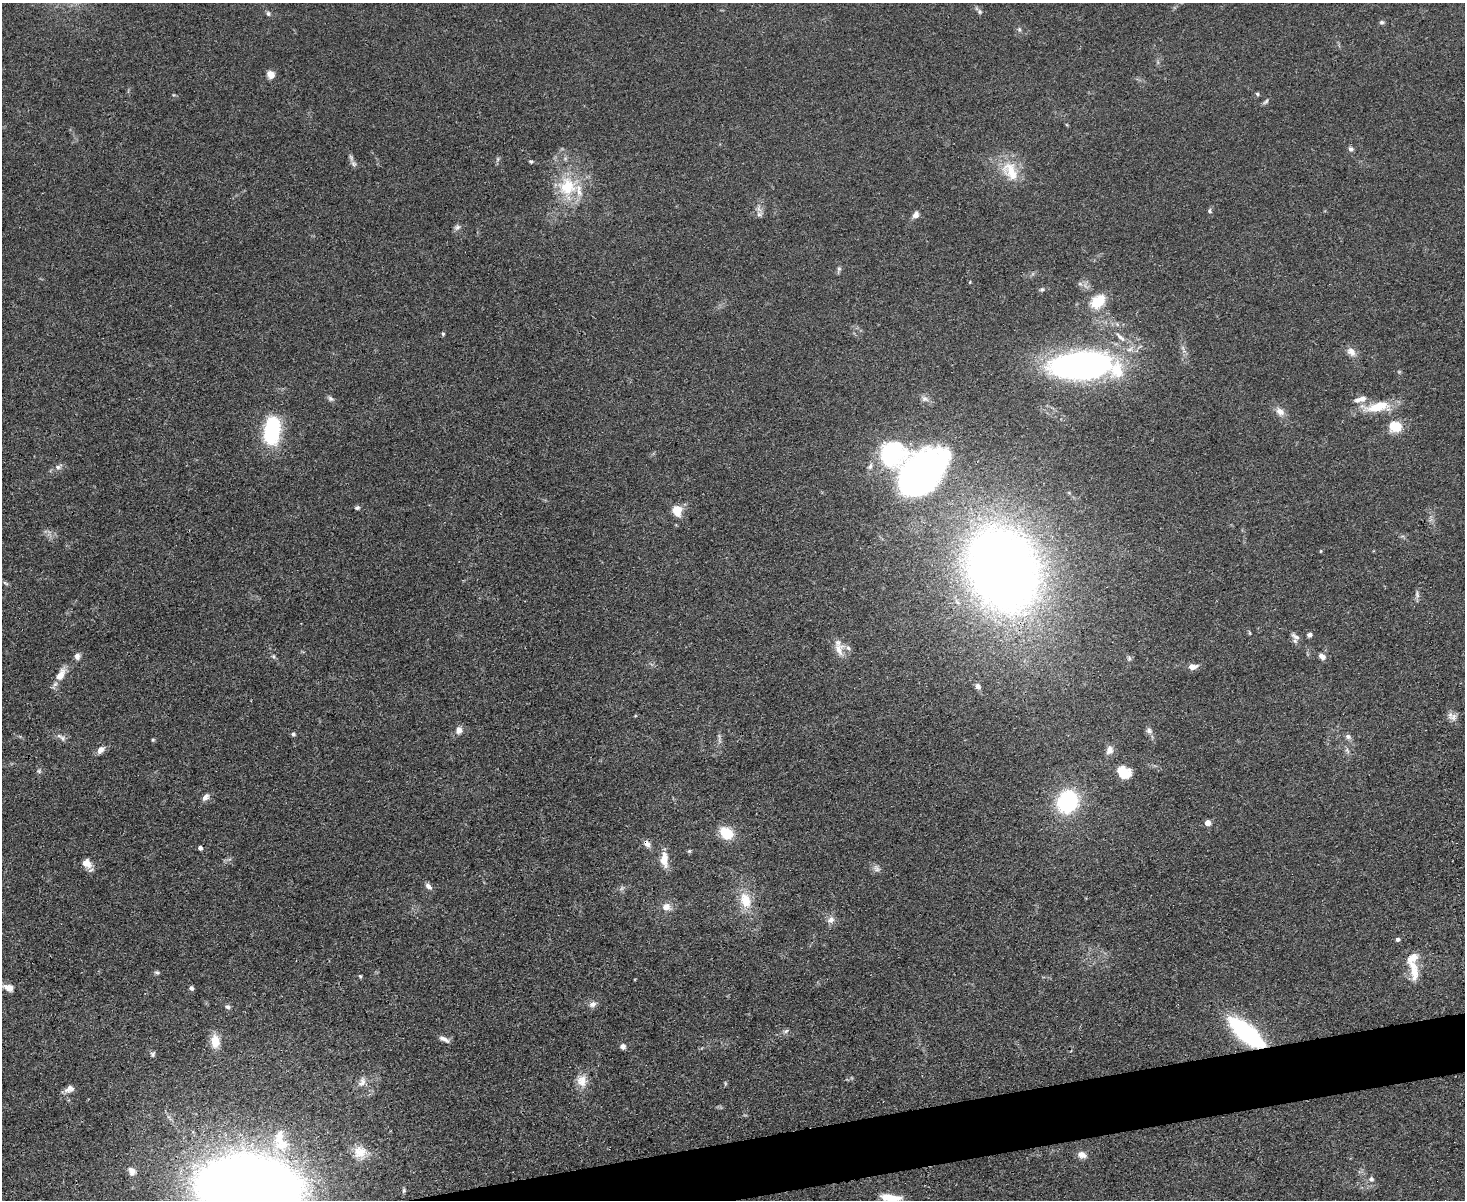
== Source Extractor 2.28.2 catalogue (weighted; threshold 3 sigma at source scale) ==
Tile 5 of 3 x 4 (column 2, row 2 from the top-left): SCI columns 1711-3173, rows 2395-3592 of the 4769 x 4789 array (HDU 1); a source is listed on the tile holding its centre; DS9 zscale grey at full resolution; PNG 1467 x 1202 px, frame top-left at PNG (2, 3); no overlay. Shown black and unused: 3% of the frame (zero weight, under 3 of 4 exposures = <1% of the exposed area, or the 3 px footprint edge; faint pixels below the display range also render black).
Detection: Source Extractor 2.28.2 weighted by HDU 2 'WHT'; one run over the whole footprint, this tile lists its part. Background 0.0657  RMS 0.0059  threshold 0.0265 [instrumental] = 3 sigma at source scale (4.5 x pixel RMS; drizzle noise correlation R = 1.50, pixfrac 1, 0.05/0.05 arcsec/px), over >= 5 px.
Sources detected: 110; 2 too faint to see at this stretch — not listed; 7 inside a brighter listed object's ellipse — not listed separately; the other 101 listed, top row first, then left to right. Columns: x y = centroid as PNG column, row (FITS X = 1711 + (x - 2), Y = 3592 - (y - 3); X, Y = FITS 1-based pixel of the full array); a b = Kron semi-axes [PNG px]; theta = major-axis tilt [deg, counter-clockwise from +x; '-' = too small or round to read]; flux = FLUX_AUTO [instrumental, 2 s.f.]
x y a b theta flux
980 11 7 6 - 1.2
268 13 7 5 -59 1.2
1382 22 7 5 12 1.1
1019 29 6 5 - 1.1
271 74 8 7 - 4.8
1257 94 5 4 - 0.81
1266 101 9 4 47 1.2
1351 149 6 6 - 1.7
498 159 7 4 71 1
531 161 5 4 - 0.81
354 164 8 7 - 1.8
1010 171 31 19 -59 18
567 186 30 27 37 29
1210 211 6 5 - 1.1
759 214 9 6 -29 2
916 215 10 7 59 2.6
457 227 9 7 19 1.8
839 269 10 5 69 1.3
970 282 4 3 - 0.49
1080 284 7 4 -18 1.2
1042 289 7 5 28 1.1
1097 301 19 14 41 15
443 334 5 4 - 0.84
1120 337 18 6 -42 4
1351 352 13 9 -43 4.2
1081 366 54 23 4 230
1363 398 10 7 23 3.8
331 399 9 6 -33 1.7
925 399 11 7 -30 2.6
1378 407 35 12 13 17
1280 412 12 9 -43 4.4
1395 427 17 14 -18 11
272 430 31 17 83 43
870 466 10 5 66 1.9
59 467 10 6 28 2.3
923 473 59 38 46 210
357 508 7 5 11 1.2
677 511 13 10 -78 9.5
1321 551 4 3 - 0.47
1003 569 69 55 -66 630
5 583 9 3 -34 1
1417 594 10 5 -81 1.8
1250 633 6 3 -71 0.6
1309 635 6 5 - 1.7
1296 637 14 6 -40 2.7
839 650 19 12 -80 6.9
77 656 8 7 - 2.5
273 656 6 4 -89 0.91
1322 656 10 7 -31 2.9
1193 667 9 5 6 4.8
60 675 19 9 59 7.5
978 686 6 5 - 2.4
1453 717 10 10 - 3.4
459 730 8 7 - 4
1149 731 9 7 -46 2.1
293 734 6 5 - 1.1
1348 736 8 7 - 1.9
63 738 9 7 -37 2.1
153 740 5 4 - 0.73
101 750 10 7 44 3.7
1110 750 11 9 72 3.5
39 771 6 5 - 1.1
1124 772 13 10 -34 15
205 797 10 7 44 2.7
1067 801 17 15 58 66
1207 823 4 4 - 7.6
726 833 17 13 -39 12
647 844 11 7 -58 2.8
200 848 4 4 - 1.8
689 851 5 5 - 0.8
664 859 19 9 -86 7.8
87 863 12 9 -42 5.4
877 869 10 8 -47 2.4
428 886 10 6 -47 2.5
745 900 20 13 -72 13
666 907 12 10 -4 4.6
831 920 11 8 40 3.2
1398 939 5 4 - 1.5
1414 970 30 11 -82 11
157 972 7 5 -10 1.2
360 976 5 4 - 0.77
9 988 15 9 -19 5.2
191 988 5 4 - 1.7
592 1004 10 7 32 2.7
227 1007 7 6 - 1.5
786 1031 8 5 27 1.3
1246 1033 37 14 -40 79
444 1039 14 6 -25 2.9
215 1041 14 9 -85 10
623 1046 7 6 - 2.2
153 1054 7 6 - 1.3
582 1081 16 14 -86 7.3
362 1082 15 9 65 4.1
69 1089 13 8 26 3.3
283 1144 25 16 25 18
360 1152 18 15 4 9.4
1082 1155 11 7 -16 4.2
132 1171 12 9 -62 3.4
1371 1179 7 7 - 1.9
249 1186 56 32 -4 1700
891 1198 23 8 -6 10
Overlapping masked pixels (flux is a lower limit): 3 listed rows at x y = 1003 569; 647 844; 1246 1033
Isophote crosses this tile's border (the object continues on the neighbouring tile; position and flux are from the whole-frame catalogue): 2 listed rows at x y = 249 1186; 891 1198